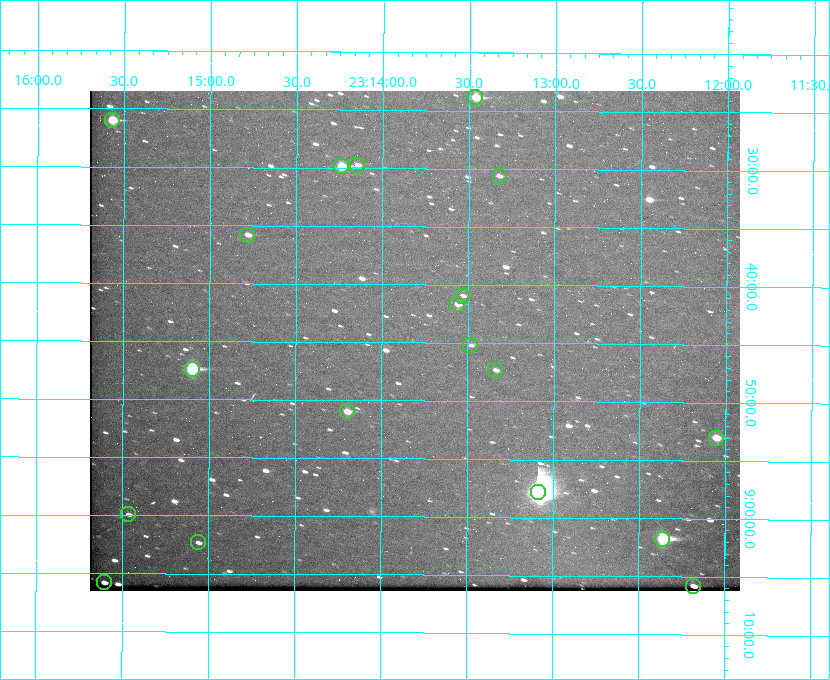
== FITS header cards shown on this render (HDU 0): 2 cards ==
NAXIS1  =                  650 / Width of table row in bytes
NAXIS2  =                  500 / Number of rows in table

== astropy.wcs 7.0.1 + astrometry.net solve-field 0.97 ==
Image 650 x 500 px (HDU 0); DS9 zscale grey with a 90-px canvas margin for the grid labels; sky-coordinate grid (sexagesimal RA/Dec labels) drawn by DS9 from the SOLVED WCS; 19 Tycho-2 reference stars matched to detected sources circled (green)
Header WCS: none
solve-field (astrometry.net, Tycho-2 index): SOLVED blind (the file carries no WCS)
Solved WCS: RA---TAN-SIP/DEC--TAN-SIP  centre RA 23:13:49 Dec +08:45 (348.45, +8.75 deg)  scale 5.16 arcsec/px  FOV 55.9' x 43.1'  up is +180 deg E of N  parity flipped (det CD > 0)
(file carries no celestial WCS; the grid is the blind solution)
Tycho-2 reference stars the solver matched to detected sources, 19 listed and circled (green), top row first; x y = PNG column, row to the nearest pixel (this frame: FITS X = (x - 90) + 1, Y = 500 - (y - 91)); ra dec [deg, ICRS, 3 dp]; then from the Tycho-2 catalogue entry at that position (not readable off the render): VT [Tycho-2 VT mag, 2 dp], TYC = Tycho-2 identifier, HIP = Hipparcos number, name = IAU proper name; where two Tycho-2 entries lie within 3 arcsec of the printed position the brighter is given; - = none
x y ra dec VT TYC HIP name
475 97 348.366 +8.398 9.56 1161-1250-1 - -
112 120 348.892 +8.433 9.72 1161-1320-1 - -
357 165 348.537 +8.495 12.00 1161-1453-1 - -
341 166 348.560 +8.498 9.78 1161-1619-1 - -
499 176 348.332 +8.510 12.18 1161-1418-1 - -
247 235 348.695 +8.597 11.30 1161-1571-1 - -
462 296 348.383 +8.682 11.92 1161-890-1 - -
457 304 348.391 +8.694 11.47 1161-728-1 - -
470 345 348.371 +8.753 12.36 1161-1249-1 - -
192 369 348.775 +8.789 8.97 1161-884-1 114784 -
495 370 348.335 +8.788 11.88 1161-938-1 - -
347 411 348.550 +8.849 10.80 1161-574-1 - -
716 438 348.014 +8.883 10.51 1161-1048-1 - -
538 492 348.271 +8.963 6.92 1161-1161-1 114608 -
128 514 348.866 +8.999 11.82 1161-694-1 - -
662 539 348.091 +9.029 8.14 1161-448-1 114562 -
198 542 348.765 +9.039 11.87 1161-1547-1 - -
104 582 348.901 +9.097 11.97 1161-534-1 - -
693 586 348.045 +9.096 10.97 1161-1179-1 - -